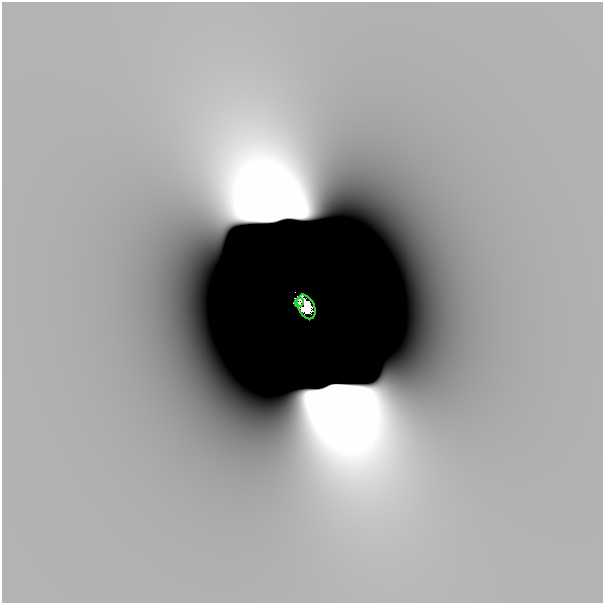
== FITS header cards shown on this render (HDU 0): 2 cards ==
NAXIS1  =                  601
NAXIS2  =                  601

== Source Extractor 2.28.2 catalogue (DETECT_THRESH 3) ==
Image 601 x 601 px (HDU 0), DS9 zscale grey, 1 PNG px = 1 image px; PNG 605 x 605 px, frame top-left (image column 1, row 601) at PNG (2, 2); each listed source drawn as its Kron ellipse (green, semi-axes under 4 px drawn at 4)
Background -5.18e-12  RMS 3.8e-12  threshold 1.14e-11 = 3 sigma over >= 5 px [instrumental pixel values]
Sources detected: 4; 2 with non-positive FLUX_AUTO (blend fragments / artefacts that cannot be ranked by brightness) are neither listed nor drawn; the other 2 listed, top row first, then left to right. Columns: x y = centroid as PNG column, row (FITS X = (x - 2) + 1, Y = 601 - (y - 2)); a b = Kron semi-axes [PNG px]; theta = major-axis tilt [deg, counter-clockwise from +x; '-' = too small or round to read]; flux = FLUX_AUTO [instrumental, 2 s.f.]
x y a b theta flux
299 302 5 4 - 0.061
306 307 13 8 -64 1.2
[2 non-positive-flux detections neither listed nor drawn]